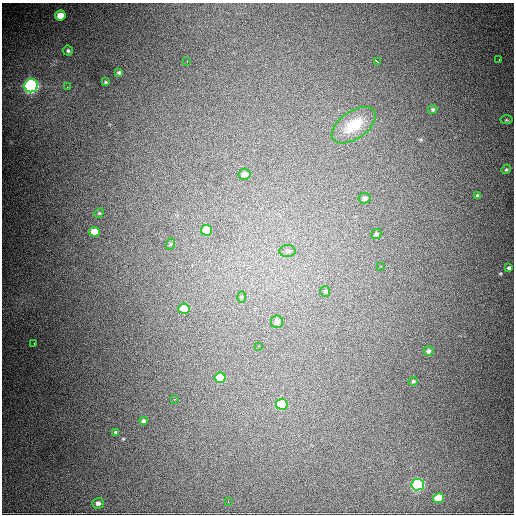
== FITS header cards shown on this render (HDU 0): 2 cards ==
NAXIS1  =                  512
NAXIS2  =                  512

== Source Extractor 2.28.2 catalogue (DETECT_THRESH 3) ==
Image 512 x 512 px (HDU 0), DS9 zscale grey, 1 PNG px = 1 image px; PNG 516 x 516 px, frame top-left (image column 1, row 512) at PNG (2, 3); each listed source drawn as its Kron ellipse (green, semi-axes under 4 px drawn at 4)
Background 2710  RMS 50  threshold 150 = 3 sigma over >= 5 px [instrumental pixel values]
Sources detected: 41; all 41 listed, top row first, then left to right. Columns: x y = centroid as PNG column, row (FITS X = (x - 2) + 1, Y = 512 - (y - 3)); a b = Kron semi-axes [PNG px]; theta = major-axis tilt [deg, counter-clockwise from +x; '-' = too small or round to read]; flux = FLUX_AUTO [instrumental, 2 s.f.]
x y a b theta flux
60 15 5 5 - 6.2e+04
68 51 5 5 - 6.6e+03
499 59 3 2 - 3.0e+03
187 61 3 2 - 3.3e+03
377 61 4 2 - 5.6e+03
119 73 3 3 - 5.9e+03
105 82 4 3 - 3.5e+03
31 86 7 6 - 1.2e+06
67 87 3 3 - 3.6e+03
433 109 5 4 - 5.4e+03
506 120 6 3 1 4.1e+03
354 125 25 13 35 1.2e+05
506 169 5 4 - 4.2e+03
244 174 6 5 - 2.8e+04
478 196 4 4 - 8.7e+03
365 198 6 5 - 1.1e+04
99 213 5 4 - 4.1e+03
206 230 5 5 - 1.6e+05
94 232 5 5 - 5.5e+04
376 234 5 4 - 6.5e+03
171 244 6 4 70 4.3e+03
287 251 8 6 -2 9.7e+03
380 266 3 2 - 4.1e+03
509 268 4 3 - 6.9e+03
325 291 5 5 - 5.4e+03
241 297 6 4 90 4.2e+03
184 309 5 5 - 1.2e+05
277 322 6 6 - 1.8e+04
34 344 2 2 - 3.0e+03
258 346 3 2 - 3.7e+03
428 351 5 5 - 7.5e+03
220 378 5 5 - 1.5e+05
413 381 4 4 - 4.7e+03
174 399 2 2 - 2.9e+03
282 404 6 5 - 2.4e+05
143 421 4 4 - 8.3e+03
116 432 4 4 - 6.7e+03
418 485 6 5 - 7.7e+05
438 498 5 5 - 6.6e+04
228 501 2 2 - 2.1e+03
98 503 5 5 - 1.2e+04